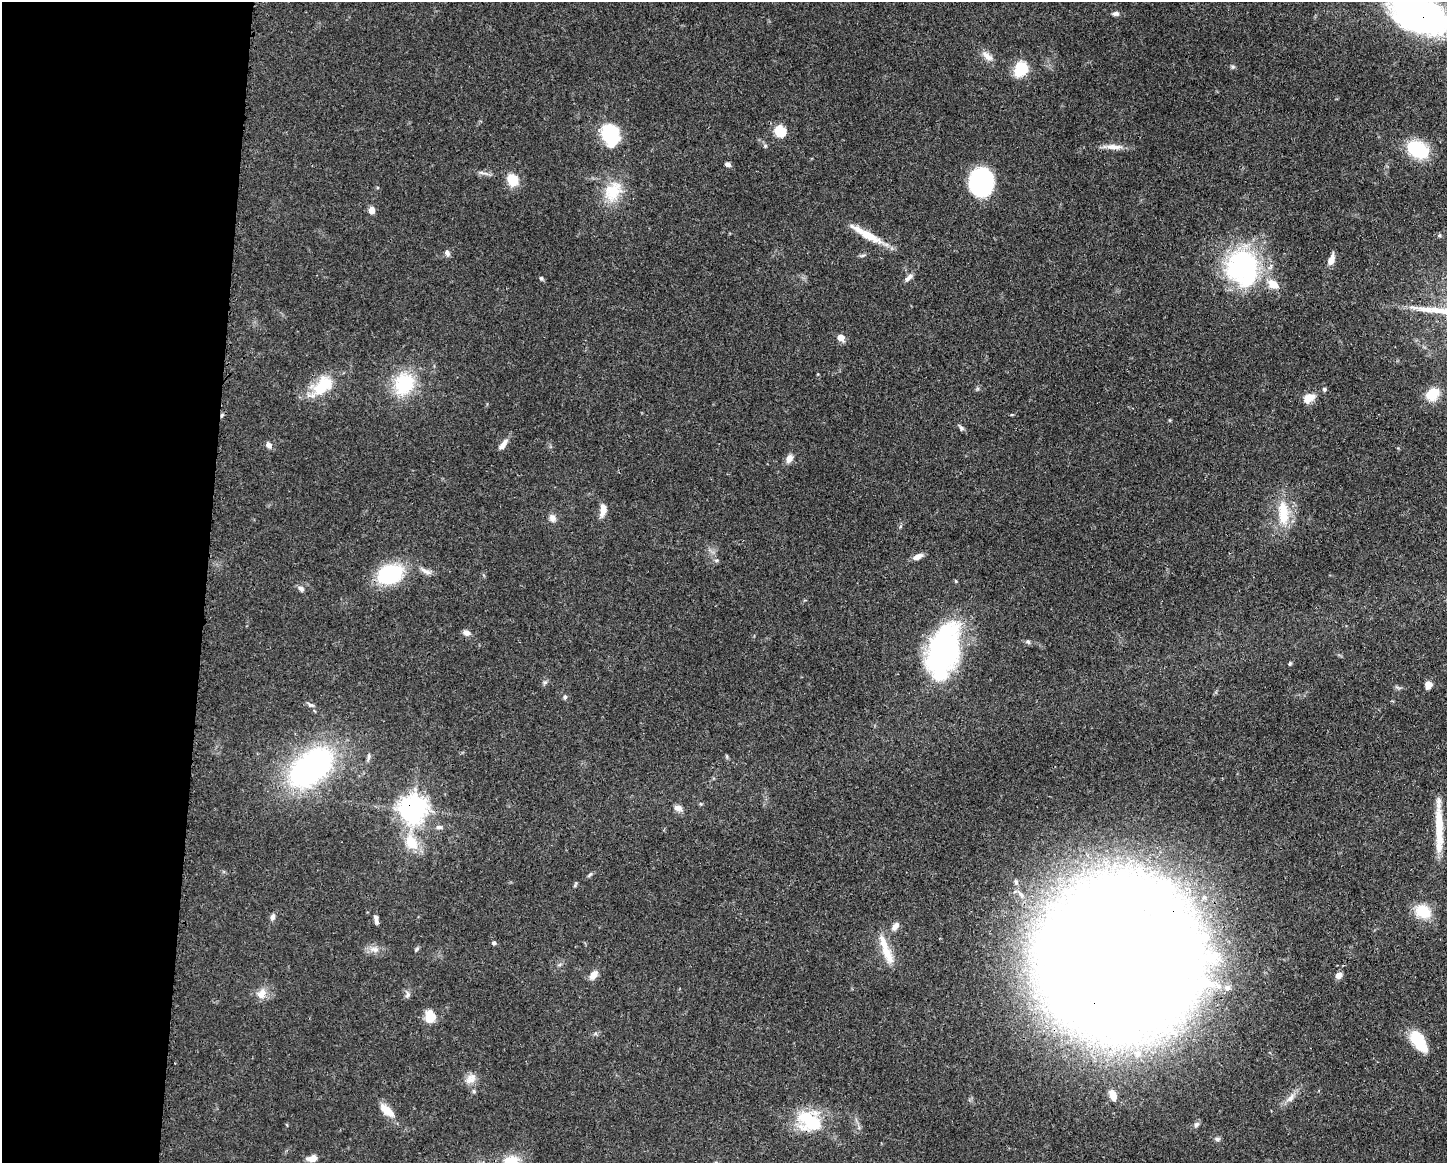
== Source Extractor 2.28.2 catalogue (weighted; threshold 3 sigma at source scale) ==
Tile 4 of 3 x 4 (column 1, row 2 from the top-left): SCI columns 118-1562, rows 2325-3485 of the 4681 x 4647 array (HDU 1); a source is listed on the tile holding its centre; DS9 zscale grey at full resolution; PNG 1449 x 1165 px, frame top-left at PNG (2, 2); no overlay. Shown black and unused: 14% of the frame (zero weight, under 3 of 4 exposures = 1% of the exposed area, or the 3 px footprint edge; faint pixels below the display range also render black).
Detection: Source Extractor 2.28.2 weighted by HDU 2 'WHT'; one run over the whole footprint, this tile lists its part. Background 0.0597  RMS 0.0031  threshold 0.0141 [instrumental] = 3 sigma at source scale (4.5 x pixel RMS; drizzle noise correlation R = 1.50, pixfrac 1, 0.05/0.05 arcsec/px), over >= 5 px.
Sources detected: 88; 2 inside a brighter listed object's ellipse — not listed separately; the other 86 listed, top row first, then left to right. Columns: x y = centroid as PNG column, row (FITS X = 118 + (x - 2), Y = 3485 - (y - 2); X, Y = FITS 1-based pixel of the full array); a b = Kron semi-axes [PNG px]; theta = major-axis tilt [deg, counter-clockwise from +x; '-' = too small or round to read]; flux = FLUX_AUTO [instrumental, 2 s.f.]
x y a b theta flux
1116 14 9 6 -2 0.93
1420 15 50 28 -25 140
987 56 17 8 -40 2.5
1233 67 6 4 -18 0.5
1021 69 17 13 65 9
780 131 7 6 - 16
610 134 20 15 -72 22
765 146 5 5 - 0.51
1114 147 25 7 -3 3
1417 149 20 14 -28 20
728 164 7 5 -8 0.91
483 173 17 3 -15 1.1
512 180 10 8 -59 9
981 182 22 18 -90 47
613 191 31 21 58 11
372 210 8 7 - 1.9
1439 235 5 4 - 0.42
869 236 37 10 -28 7.6
447 253 8 6 -60 1
863 255 8 3 19 0.58
1331 260 12 7 69 2.5
1243 267 36 31 -75 58
909 277 14 6 45 1.4
541 278 5 5 - 0.44
1273 284 16 10 -34 4.5
841 337 7 6 - 2.6
404 384 31 26 65 16
323 385 31 19 42 12
1324 389 5 5 - 0.6
1432 394 17 13 52 6.2
1309 398 15 9 29 3.4
222 415 6 3 71 0.48
961 428 10 5 -51 0.75
503 444 15 6 53 2
269 445 8 6 -57 1.4
789 459 10 7 60 2.1
603 510 18 8 84 2.5
1283 513 37 14 -86 10
552 518 10 8 -64 1.6
917 556 12 6 24 2
426 571 19 6 -25 1.9
390 574 30 21 20 21
301 589 10 6 -41 1
466 633 9 7 -18 1.5
1028 642 6 5 - 0.57
944 651 49 25 78 88
1290 663 6 4 74 0.42
545 682 7 4 19 0.56
1428 685 8 7 - 2.3
565 697 6 5 - 0.62
311 705 10 5 -12 0.87
368 757 14 4 79 0.87
311 767 49 28 38 80
678 808 11 7 -17 1.5
413 809 9 8 - 390
439 827 9 6 0 0.99
1439 830 60 9 -89 11
411 842 23 15 -59 8.3
590 874 8 4 48 0.53
1016 882 7 5 -75 0.8
575 884 9 2 69 0.36
1423 912 21 16 -25 7.5
273 917 9 6 72 1
376 920 10 4 -82 1.3
895 926 12 7 52 1.8
494 943 5 4 - 0.6
374 949 14 8 -4 2.2
417 949 6 4 60 0.5
886 952 34 11 -65 6.8
1120 956 75 72 -41 1900
593 975 12 7 51 2.5
1339 975 9 7 39 1.5
1227 988 9 8 - 1.5
261 994 15 12 59 3.1
407 995 10 7 78 1
430 1017 10 8 90 7.2
1419 1041 26 12 -58 11
1138 1054 9 7 58 1.6
471 1079 16 11 34 2.8
1113 1095 11 7 -69 3.9
1290 1098 14 7 51 2.2
385 1108 16 12 -50 3.2
810 1121 34 23 -30 17
1196 1124 8 6 43 0.9
1217 1139 7 6 - 0.75
312 1158 11 6 11 2.5
Overlapping masked pixels (flux is a lower limit): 5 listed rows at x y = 1420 15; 323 385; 222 415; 413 809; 1120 956
Isophote crosses this tile's border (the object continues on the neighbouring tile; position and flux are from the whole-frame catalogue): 1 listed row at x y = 1420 15